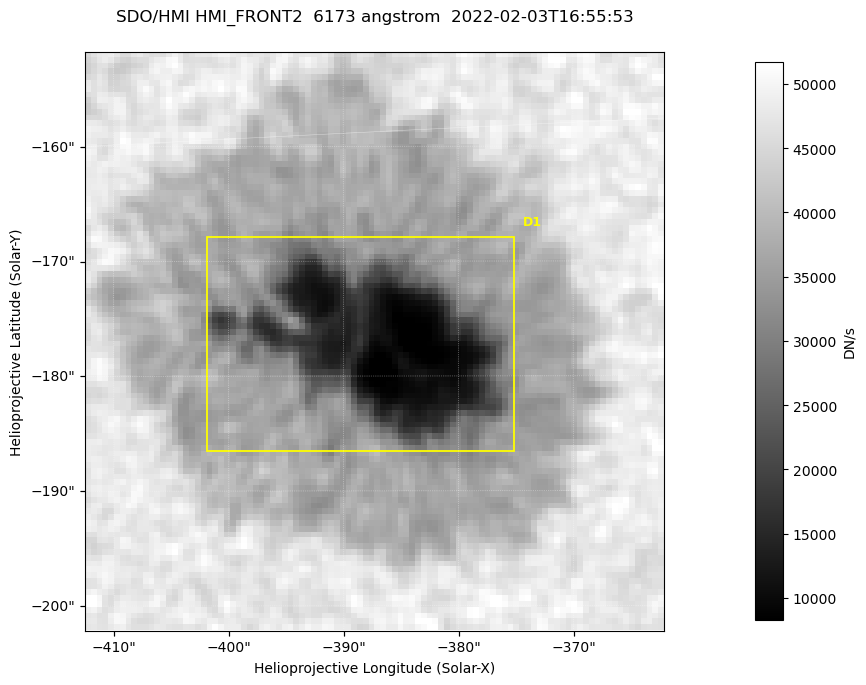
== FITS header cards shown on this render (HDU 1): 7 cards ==
TELESCOP= 'SDO/HMI '           / Telescope
INSTRUME= 'HMI_FRONT2'         / For HMI: HMI_SIDE1, HMI_FRONT2, or HMI_COMBINED
WAVELNTH=                6173. / [angstrom] Wavelength
DATE-OBS= '2022-02-03T16:55:53.300' / [ISO] Observation date {DATE__OBS}
CTYPE1  = 'HPLN-TAN'           / CTYPE1: HPLN
CTYPE2  = 'HPLT-TAN'           / CTYPE2: HPLT
BUNIT   = 'DN/s    '           / Physical Units

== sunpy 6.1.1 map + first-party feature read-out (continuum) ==
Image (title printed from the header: SDO/HMI HMI_FRONT2  6173 angstrom  2022-02-03T16:55:53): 100 x 100 px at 0.504 arcsec/px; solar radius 974 arcsec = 1932 px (partial field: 0.1% of the solar disc is inside the frame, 100% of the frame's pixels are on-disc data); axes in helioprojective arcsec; data unit DN/s (BUNIT, on the colour bar)
Orientation: roll -0.0703 deg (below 1 deg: not rotated)
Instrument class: CONTINUUM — white-light / continuum photospheric image (CONTENT/OBS_TYPE)
Dark features (sunspots / pores): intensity divided by the frame's on-disc median (partial field: no limb-darkening profile); reference = the frame's on-disc median (the 8%-of-disc-diameter window exceeds this field); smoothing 3 px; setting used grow <= 0.75, no closing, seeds <= 0.75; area >= 9 px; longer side >= 3 px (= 1.5 arcsec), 3 px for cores <= 0.7; partial field; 1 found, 1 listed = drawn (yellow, D1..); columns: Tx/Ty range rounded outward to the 2 arcsec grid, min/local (2 s.f., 1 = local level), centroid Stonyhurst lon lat
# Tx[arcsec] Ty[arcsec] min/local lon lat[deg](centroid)
D1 -402..-374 -188..-168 0.16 -24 -16